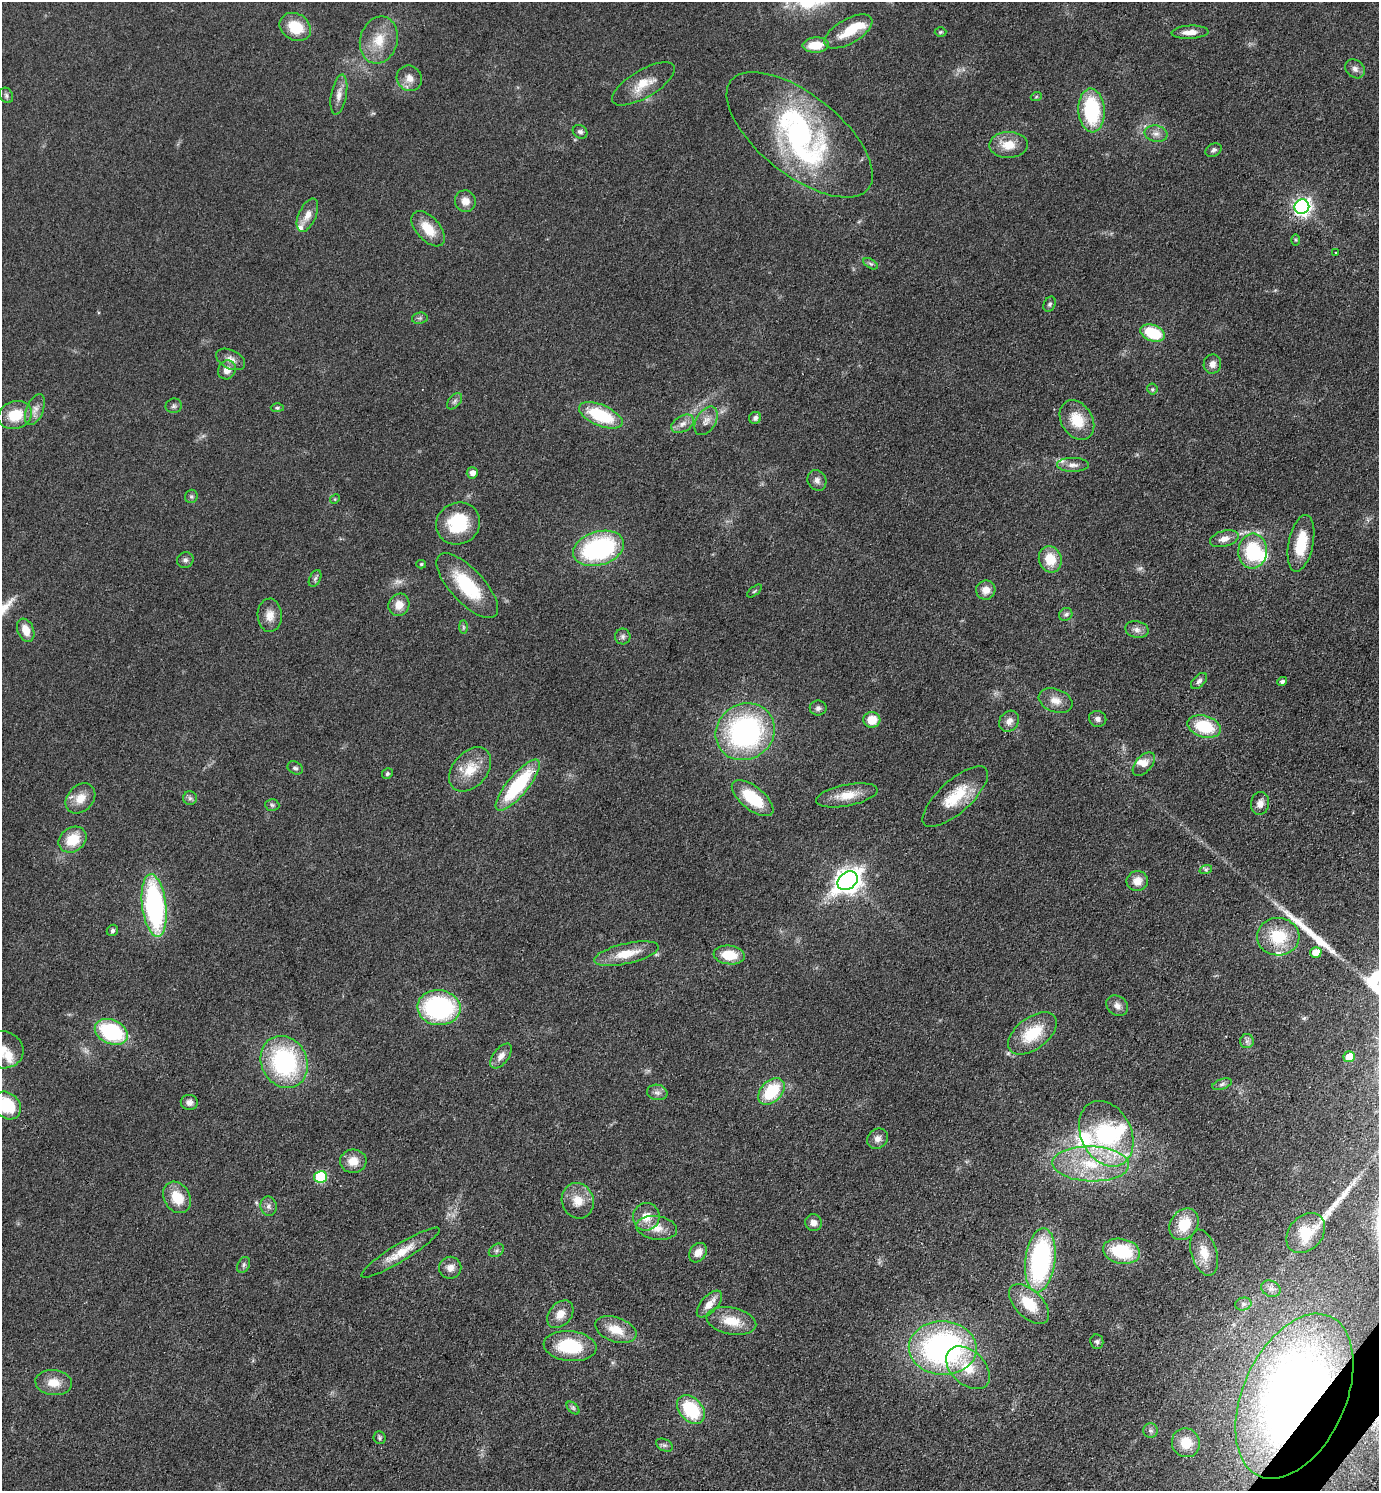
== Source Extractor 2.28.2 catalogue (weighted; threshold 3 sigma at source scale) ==
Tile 6 of 4 x 4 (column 2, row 2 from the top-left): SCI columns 1676-3052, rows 2980-4468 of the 5962 x 5959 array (HDU 1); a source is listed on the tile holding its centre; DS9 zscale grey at full resolution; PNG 1381 x 1493 px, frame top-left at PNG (2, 2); each listed source drawn as its Kron ellipse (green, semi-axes under 4 px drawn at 4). Shown black and unused: <1% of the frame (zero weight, under 3 of 4 exposures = <1% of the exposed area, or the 3 px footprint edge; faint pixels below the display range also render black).
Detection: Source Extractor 2.28.2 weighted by HDU 2 'WHT'; one run over the whole footprint, this tile lists its part. Background 0.0779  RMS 0.0064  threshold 0.029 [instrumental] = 3 sigma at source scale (4.5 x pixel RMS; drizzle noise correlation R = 1.50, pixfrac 1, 0.05/0.05 arcsec/px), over >= 5 px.
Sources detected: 167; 1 too faint to see at this stretch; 2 inside a brighter object's white glare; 2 long thin detections or spike segments (spike, bleed or trail) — neither listed nor drawn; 11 inside a brighter listed object's ellipse — not listed separately; the other 151 listed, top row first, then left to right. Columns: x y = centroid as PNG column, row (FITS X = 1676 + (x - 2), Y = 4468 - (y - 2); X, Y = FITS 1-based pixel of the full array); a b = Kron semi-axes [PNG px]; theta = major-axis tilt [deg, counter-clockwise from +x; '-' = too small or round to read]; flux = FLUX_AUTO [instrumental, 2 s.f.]
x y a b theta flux
295 27 16 13 -32 18
848 31 27 12 30 16
940 32 6 5 - 0.98
1190 32 18 6 3 5.8
379 40 24 18 74 17
816 45 13 7 3 14
1355 69 11 8 -42 2.9
409 78 13 12 - 6
643 84 35 14 30 15
339 94 20 7 80 5.5
6 95 8 6 -61 1.5
1036 97 6 3 19 0.69
1092 110 22 13 -86 53
580 132 8 6 -38 1.9
1156 134 11 8 -11 3.7
800 135 87 40 -38 120
1008 145 19 13 2 11
1213 150 9 6 29 1.8
465 201 11 10 - 5.6
1302 207 7 7 - 250
307 215 18 8 66 6.5
428 229 21 11 -48 14
1295 240 6 4 -89 0.88
1336 253 2 2 - 0.75
871 264 8 4 -30 1.3
1050 304 8 5 64 1.3
420 318 8 5 10 1.5
1153 333 12 8 -21 28
231 359 15 9 -26 4.9
1212 364 9 8 - 3.7
227 370 10 8 57 5.8
1152 389 5 5 - 1
455 401 9 5 49 1.8
174 406 8 7 - 1.7
277 408 6 4 1 1
35 410 16 8 67 5
15 415 17 13 19 17
601 415 23 10 -23 37
755 418 6 6 - 2.3
1077 420 21 15 -58 17
706 421 15 9 59 5.3
683 424 12 8 31 4.2
1073 465 16 7 -1 4
472 473 5 5 - 3.8
817 480 11 9 -60 3.3
191 496 7 6 - 1.3
335 499 5 4 - 0.64
458 523 22 20 27 32
1224 539 14 8 16 5.1
1301 543 29 12 78 22
599 548 26 16 17 94
1253 551 17 14 85 39
1050 559 13 11 -72 14
185 560 8 7 - 2.2
421 564 5 4 - 0.96
315 578 9 5 63 1.6
467 586 41 17 -47 37
986 590 9 9 - 6.2
754 591 9 2 40 0.82
399 605 11 10 - 7.5
1066 614 7 6 - 1.8
270 615 17 12 -88 7.2
463 627 7 4 -89 1.1
26 630 12 8 -68 8.3
1137 630 12 8 -13 3.4
623 637 8 7 - 2.1
1199 681 10 6 45 2.1
1282 681 5 4 - 1.9
1055 701 17 11 -20 7
818 708 8 7 - 2.2
1098 719 9 8 - 2.6
872 720 8 8 - 12
1009 721 11 9 52 4.3
1204 726 17 11 -16 29
745 732 30 27 33 130
1144 764 14 8 48 4.9
295 768 8 6 -27 1.7
470 769 25 17 49 16
387 774 5 5 - 1.3
518 785 32 10 50 54
847 795 31 10 11 12
955 797 41 16 42 24
80 798 17 13 47 9.6
190 798 7 7 - 1.8
753 798 25 11 -39 28
1260 803 11 9 81 3.9
272 805 7 6 - 1.4
73 840 15 12 33 17
1206 869 6 4 19 1.2
848 881 11 8 37 590
1137 881 11 10 - 6.6
154 905 31 12 -83 120
112 930 6 5 - 1.4
1278 937 21 18 -1 27
1316 952 6 5 - 9.8
626 954 33 10 13 15
729 955 15 9 -6 16
1117 1006 11 9 -40 3.9
439 1008 21 17 -4 99
111 1032 17 12 -24 60
1032 1033 28 15 37 26
1247 1041 7 6 - 2
2 1050 21 18 -14 15
501 1056 14 7 52 4.5
1349 1057 6 5 - 17
284 1062 27 22 -63 86
1222 1084 10 5 19 1.9
771 1091 15 10 47 32
657 1092 10 8 -9 2.8
189 1102 8 7 - 3
7 1105 15 12 -44 29
1106 1134 34 25 -64 67
877 1139 11 9 40 4.1
353 1161 13 11 6 8.9
1091 1164 38 17 -2 38
321 1177 6 6 - 54
177 1197 17 12 -59 16
578 1201 18 16 -71 11
268 1206 10 8 -77 2.7
646 1217 14 13 - 9.6
813 1223 8 8 - 3.6
1184 1224 17 13 55 18
657 1228 20 12 -8 9.1
1306 1233 22 16 49 22
496 1250 8 6 35 1.6
1122 1251 19 12 -11 37
400 1253 45 8 31 13
698 1253 10 8 53 5.5
1204 1253 24 13 -74 11
1040 1260 32 15 83 120
244 1265 8 6 62 1.6
450 1268 11 11 - 4.9
1271 1289 10 8 -23 3
709 1304 16 8 48 7.1
1029 1304 25 13 -44 19
1243 1304 8 6 13 2.2
560 1314 15 11 49 7.5
731 1321 25 13 -12 15
616 1330 21 12 -20 13
1097 1342 7 6 - 1.5
570 1346 26 15 -6 35
943 1348 34 27 -2 180
968 1368 25 17 -43 18
54 1383 18 12 -5 9.8
1294 1396 87 51 66 590
573 1408 8 4 -45 1.4
691 1410 16 11 -49 37
1150 1431 7 7 - 1.9
380 1438 6 6 - 1.2
1186 1443 15 14 - 12
664 1445 9 6 -25 1.7
Overlapping masked pixels (flux is a lower limit): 2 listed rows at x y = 518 785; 1294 1396
Isophote crosses this tile's border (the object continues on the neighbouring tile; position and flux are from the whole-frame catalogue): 2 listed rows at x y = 2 1050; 7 1105